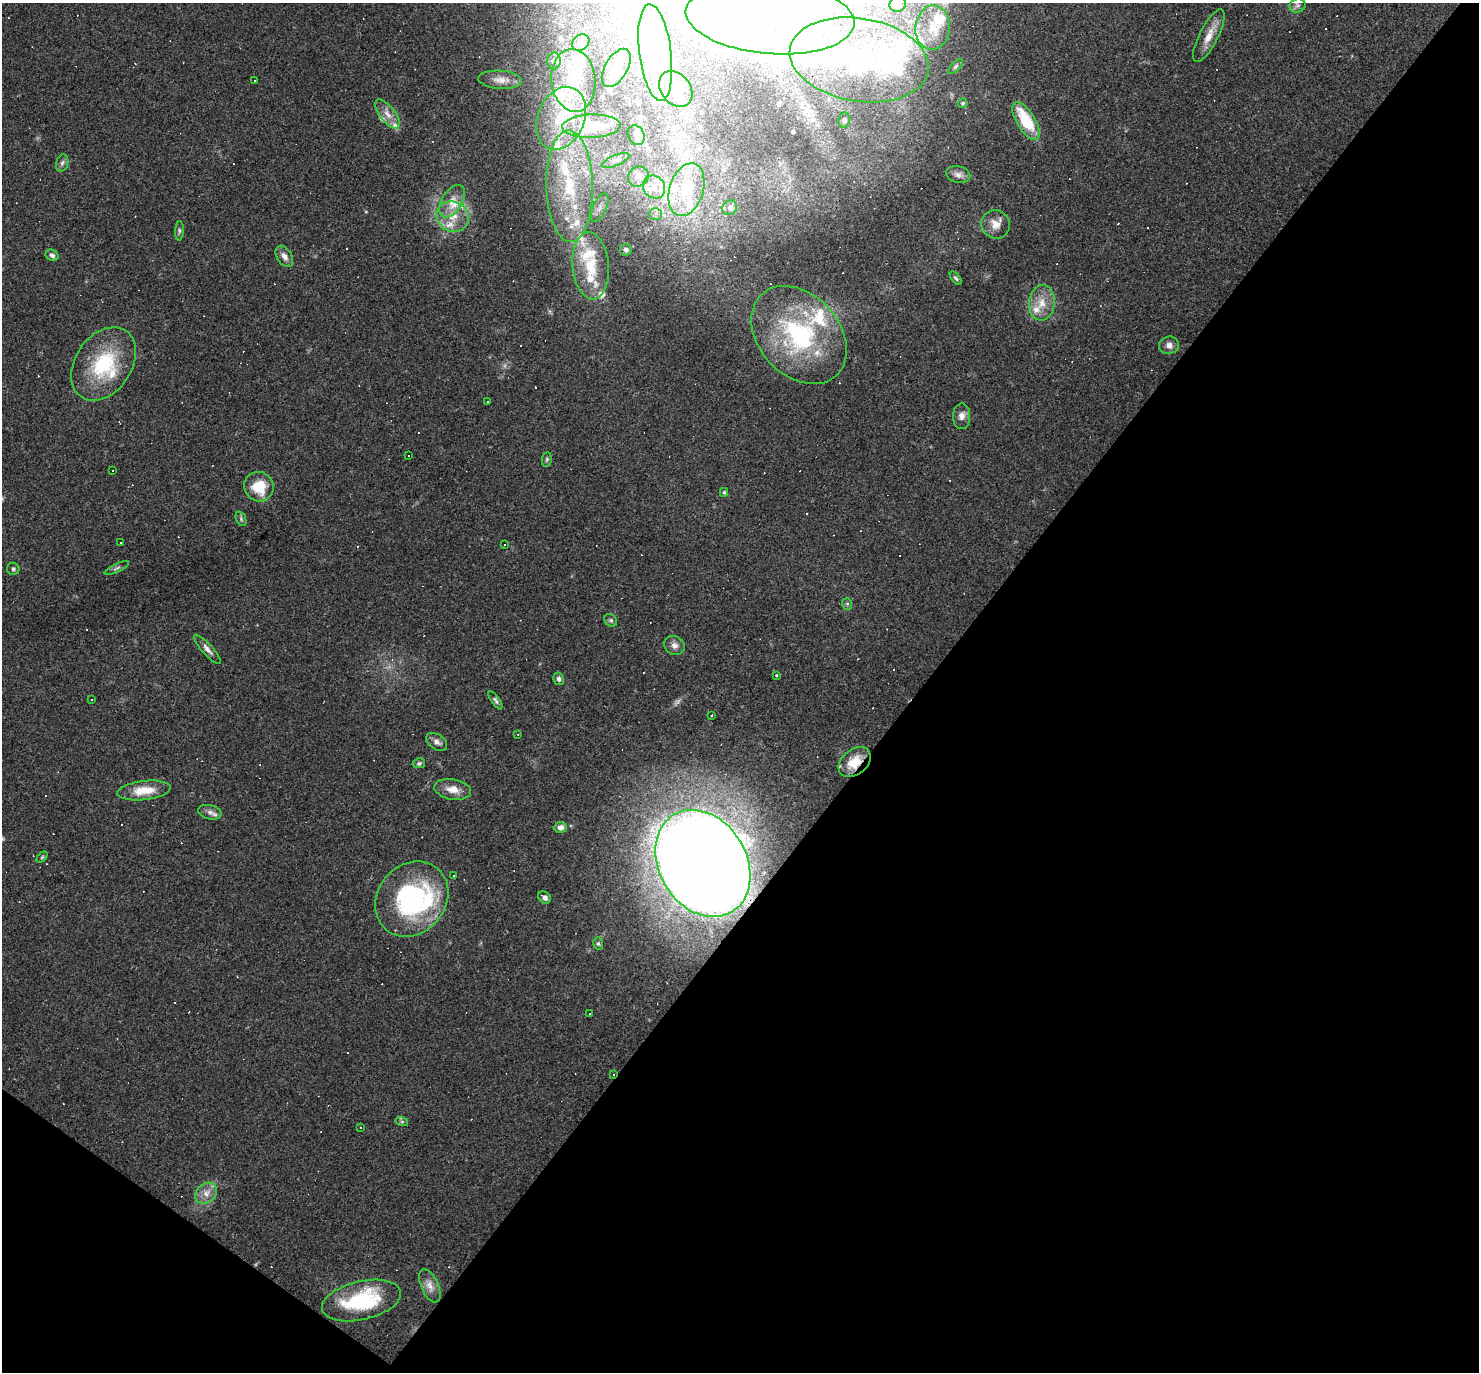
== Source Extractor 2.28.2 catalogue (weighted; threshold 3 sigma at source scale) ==
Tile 15 of 4 x 4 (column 3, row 4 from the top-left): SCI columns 2955-4431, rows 148-1517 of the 5908 x 5913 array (HDU 1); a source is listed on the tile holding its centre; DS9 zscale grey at full resolution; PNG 1481 x 1374 px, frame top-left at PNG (2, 3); each listed source drawn as its Kron ellipse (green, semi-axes under 4 px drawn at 4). Shown black and unused: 41% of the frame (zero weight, under 3 of 4 exposures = <1% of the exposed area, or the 3 px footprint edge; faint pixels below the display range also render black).
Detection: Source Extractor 2.28.2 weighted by HDU 2 'WHT'; one run over the whole footprint, this tile lists its part. Background 0.0489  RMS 0.0047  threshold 0.0211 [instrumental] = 3 sigma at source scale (4.5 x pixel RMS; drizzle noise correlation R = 1.50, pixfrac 1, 0.05/0.05 arcsec/px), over >= 5 px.
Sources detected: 175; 1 too faint to see at this stretch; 15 inside a brighter object's white glare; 36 cosmic-ray / hot-pixel residue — neither listed nor drawn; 36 inside a brighter listed object's ellipse — not listed separately; the other 87 listed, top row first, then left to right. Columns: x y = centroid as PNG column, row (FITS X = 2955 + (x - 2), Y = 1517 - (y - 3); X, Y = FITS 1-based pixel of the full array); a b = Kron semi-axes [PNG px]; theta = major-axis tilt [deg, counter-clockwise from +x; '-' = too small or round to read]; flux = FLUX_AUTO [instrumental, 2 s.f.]
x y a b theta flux
898 4 8 7 - 2.2
1298 6 8 7 - 1.7
770 17 84 36 -5 120
933 28 22 17 85 8.8
1209 36 29 9 63 7
581 43 9 7 35 2.2
655 53 49 16 -83 34
859 60 70 41 -9 74
554 61 8 7 - 2.1
955 66 9 4 45 0.97
616 68 21 11 60 6.6
254 80 2 2 - 0.37
500 80 22 9 -4 4.6
573 80 31 22 -85 20
676 89 20 14 -52 13
963 103 5 5 - 0.64
387 114 17 7 -52 4.3
561 118 33 23 68 27
844 120 8 5 78 1.1
1026 121 21 9 -59 22
591 126 29 11 2 12
636 135 10 8 -62 2.4
616 160 15 5 22 2
62 163 8 6 73 1.4
958 175 12 8 -12 2.4
638 176 11 9 37 3.3
570 186 56 23 -89 50
654 187 12 10 -53 5.3
686 190 27 17 73 18
452 201 18 10 58 6
600 207 15 6 65 3.8
730 208 8 7 - 1.9
655 214 6 5 - 1.4
453 217 16 15 - 9.3
996 224 15 14 - 5
179 231 9 4 86 0.95
626 250 6 6 - 1.5
52 255 7 5 -28 1.3
284 256 12 7 -57 2.8
591 266 34 18 -85 21
956 278 8 4 -52 0.8
1042 303 18 13 84 7.7
799 335 55 40 -47 66
1169 345 10 8 15 2.5
103 364 40 28 56 34
487 402 2 2 - 0.29
962 416 13 8 89 2.9
409 455 3 3 - 0.68
547 459 7 5 83 0.78
112 471 3 2 - 0.45
259 487 15 14 - 13
724 492 4 3 - 0.82
241 519 8 5 -67 0.88
121 542 3 3 - 0.67
505 545 3 2 - 0.56
117 568 13 3 26 1.1
13 569 6 6 - 0.92
847 604 6 5 - 0.86
611 620 7 5 -45 0.94
674 645 11 9 -36 2.4
207 649 19 5 -48 2.3
777 675 3 3 - 1.3
559 679 6 5 - 1.4
91 699 3 2 - 0.82
495 700 10 4 -56 1.1
711 715 3 2 - 0.71
518 734 3 2 - 0.3
437 742 12 7 -34 2.2
855 762 18 12 39 9.6
419 763 6 5 - 0.82
453 789 18 10 -11 5.3
144 790 27 9 7 10
210 812 12 7 -14 2.3
561 827 6 5 - 2.4
42 857 6 4 45 0.62
703 863 57 43 -59 1500
454 876 3 2 - 0.5
544 898 7 5 -39 2
412 899 40 34 49 79
598 943 6 5 - 0.85
590 1013 3 2 - 0.64
613 1074 3 3 - 3.9
402 1122 6 4 -19 0.62
360 1127 3 3 - 0.39
206 1193 12 9 42 3.9
430 1286 18 8 -66 3.6
361 1300 40 19 13 38
Overlapping masked pixels (flux is a lower limit): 3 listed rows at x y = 855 762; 703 863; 613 1074
Isophote crosses this tile's border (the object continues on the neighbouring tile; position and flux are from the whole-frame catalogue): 4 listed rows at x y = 898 4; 1298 6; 770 17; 859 60